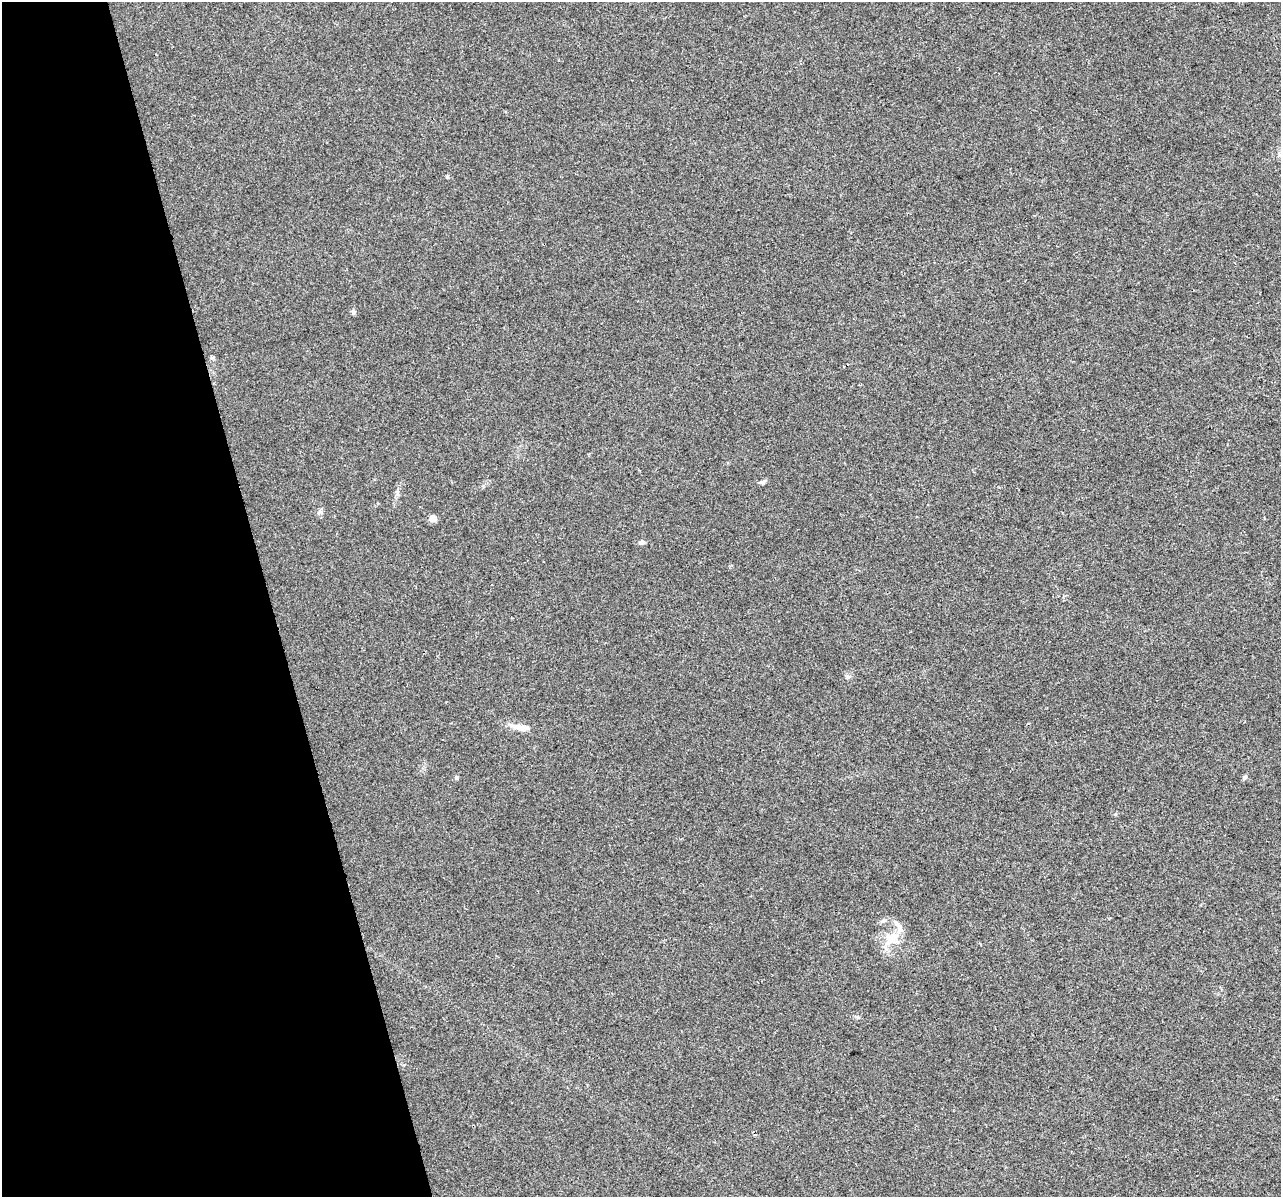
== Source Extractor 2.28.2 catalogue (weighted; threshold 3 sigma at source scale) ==
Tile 5 of 4 x 4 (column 1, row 2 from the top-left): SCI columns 1-1279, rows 2480-3674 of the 5117 x 4912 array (HDU 1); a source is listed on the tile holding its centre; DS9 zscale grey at full resolution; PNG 1283 x 1199 px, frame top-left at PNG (2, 2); no overlay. Shown black and unused: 21% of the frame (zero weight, under 2 of 3 exposures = <1% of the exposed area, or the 3 px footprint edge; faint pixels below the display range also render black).
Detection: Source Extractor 2.28.2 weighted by HDU 2 'WHT'; one run over the whole footprint, this tile lists its part. Background 0.0308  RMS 0.0062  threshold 0.028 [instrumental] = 3 sigma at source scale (4.5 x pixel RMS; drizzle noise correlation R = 1.50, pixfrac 1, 0.0396/0.0396 arcsec/px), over >= 5 px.
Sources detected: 16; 2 inside a brighter listed object's ellipse — not listed separately; the other 14 listed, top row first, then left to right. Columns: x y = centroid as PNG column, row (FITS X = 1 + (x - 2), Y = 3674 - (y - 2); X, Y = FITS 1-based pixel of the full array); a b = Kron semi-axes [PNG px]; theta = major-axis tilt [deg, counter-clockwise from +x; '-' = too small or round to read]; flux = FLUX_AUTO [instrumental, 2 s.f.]
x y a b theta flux
447 177 4 4 - 0.67
353 312 7 5 -88 1.2
212 357 7 4 1 0.9
763 482 7 5 17 1.4
320 512 7 4 -18 1.1
433 518 5 5 - 9.8
642 542 9 5 6 1.5
848 676 7 6 - 1.5
521 727 27 7 -12 7.1
457 777 5 5 - 0.82
1244 777 6 5 - 1.1
883 921 7 4 19 1.2
893 936 22 13 19 11
858 1017 6 5 - 1.1